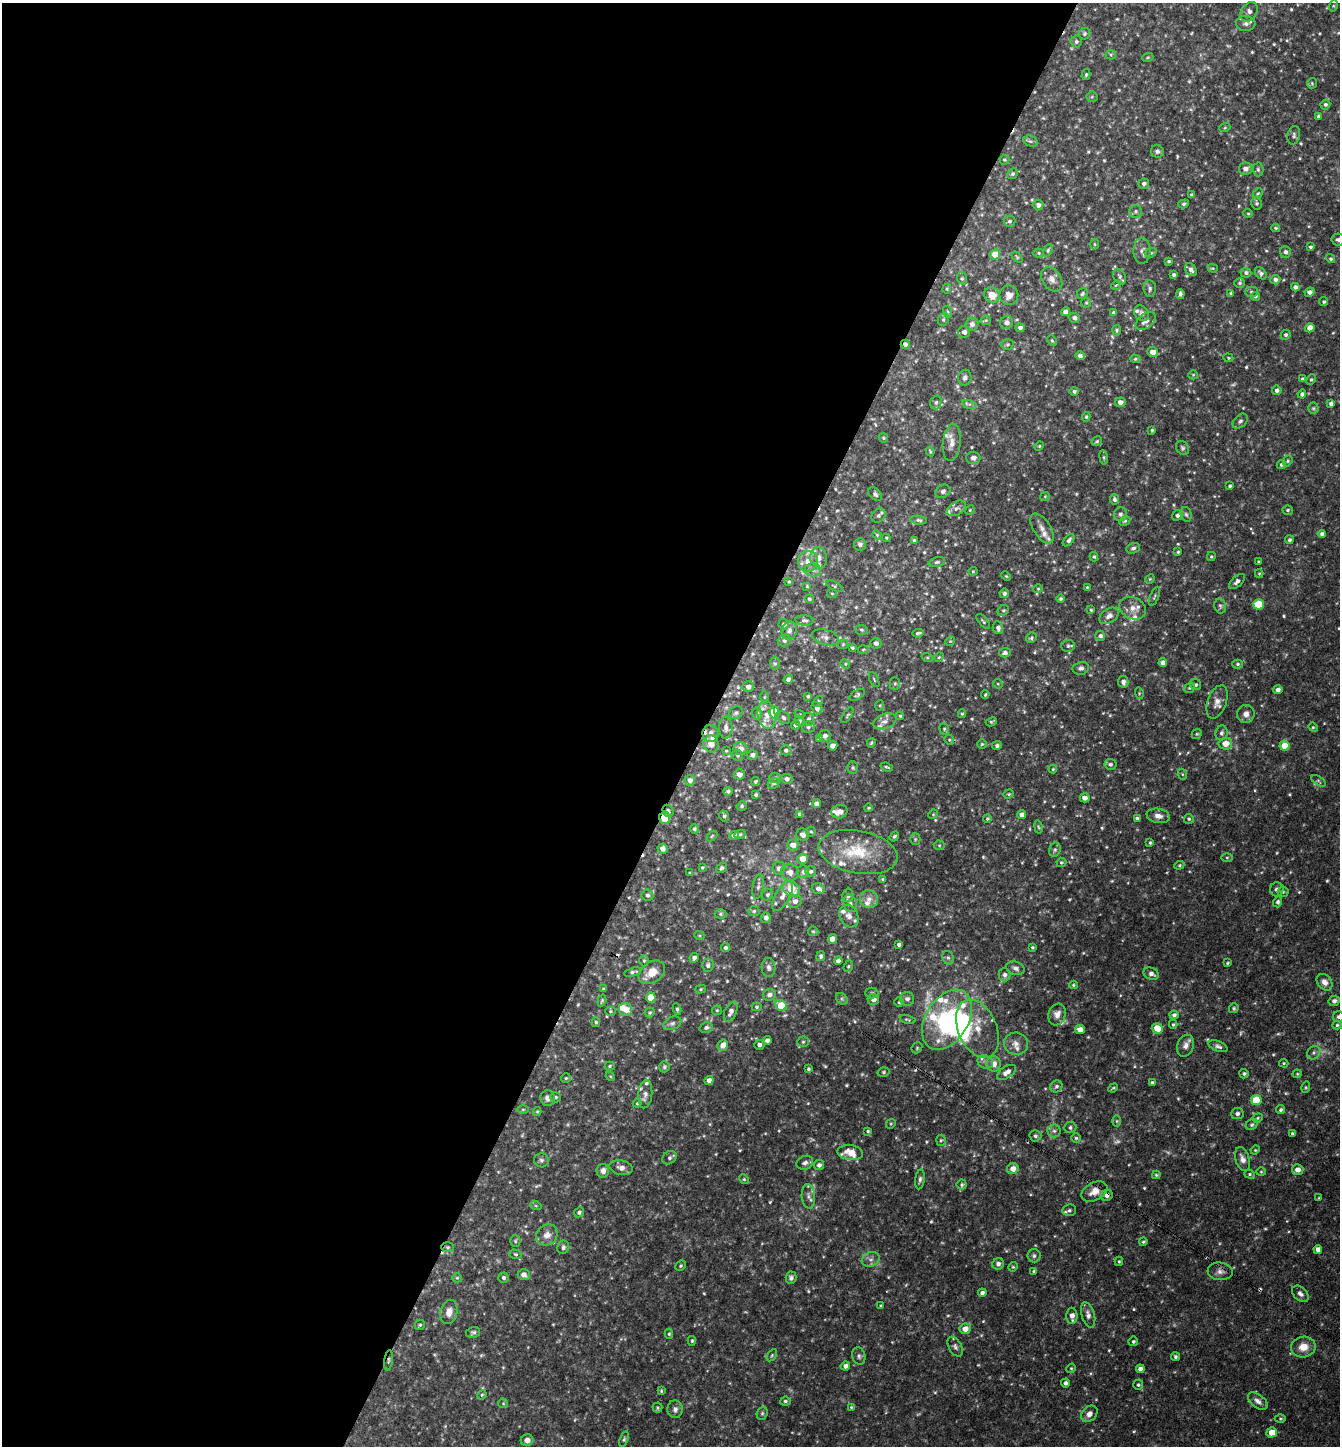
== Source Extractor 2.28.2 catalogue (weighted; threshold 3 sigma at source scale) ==
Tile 5 of 4 x 4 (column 1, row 2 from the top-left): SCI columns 284-1621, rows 2887-4330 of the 5782 x 5773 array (HDU 1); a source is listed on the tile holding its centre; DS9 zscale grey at full resolution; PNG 1342 x 1448 px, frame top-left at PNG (2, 3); each listed source drawn as its Kron ellipse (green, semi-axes under 4 px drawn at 4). Shown black and unused: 53% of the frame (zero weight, under 3 of 4 exposures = <1% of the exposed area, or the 3 px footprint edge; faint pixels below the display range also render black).
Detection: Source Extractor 2.28.2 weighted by HDU 2 'WHT'; one run over the whole footprint, this tile lists its part. Background 0.118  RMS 0.0077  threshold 0.0347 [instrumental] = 3 sigma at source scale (4.5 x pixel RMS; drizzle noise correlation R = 1.50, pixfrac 1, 0.05/0.05 arcsec/px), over >= 5 px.
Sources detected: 678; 20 too faint to see at this stretch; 3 inside a brighter object's white glare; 5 cosmic-ray / hot-pixel residue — neither listed nor drawn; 29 inside a brighter listed object's ellipse — not listed separately; of the other 621, all 500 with FLUX_AUTO >= 0.809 (the completeness limit of this list) listed and drawn (121 fainter detections not listed), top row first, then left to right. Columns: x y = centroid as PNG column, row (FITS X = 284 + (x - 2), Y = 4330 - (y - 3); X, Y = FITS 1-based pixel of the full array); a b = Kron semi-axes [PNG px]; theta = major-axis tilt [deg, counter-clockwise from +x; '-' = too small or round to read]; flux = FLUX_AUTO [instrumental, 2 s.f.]
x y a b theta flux
1333 6 6 4 71 0.93
1249 12 10 7 58 4
1246 24 9 7 -4 3
1084 34 6 5 - 1.5
1076 42 6 5 - 1.8
1111 55 5 4 - 0.92
1148 57 5 3 - 0.85
1086 74 5 4 - 1.2
1312 83 5 5 - 0.96
1092 97 5 5 - 1.1
1325 104 5 5 - 1.7
1318 116 3 3 - 1.7
1225 127 6 3 20 0.83
1294 135 9 6 78 1.9
1031 141 7 5 -19 1.8
1157 151 6 6 - 1.9
1004 160 5 5 - 1.2
1245 169 6 6 - 4.3
1258 169 7 5 -88 1.4
1012 174 5 5 - 1.6
1144 184 5 5 - 2.3
1258 193 5 4 - 1.1
1192 195 4 3 - 1.9
1257 203 6 5 - 1.6
1184 204 5 4 - 1.5
1038 205 5 5 - 2.3
1136 211 6 6 - 1.9
1248 213 5 4 - 0.95
1009 221 6 5 - 1.7
1276 228 4 3 - 0.9
1338 240 7 6 - 2.7
1094 244 5 3 - 0.89
1310 247 4 3 - 1.3
1048 250 6 4 70 1.2
1142 251 13 8 -89 3.6
1285 252 6 5 - 2.3
1039 253 5 4 - 1
1151 253 6 4 21 1.1
995 254 5 5 - 11
1017 257 6 4 -46 1
1331 259 5 4 - 1.3
1169 261 4 3 - 1
1213 268 5 4 - 0.86
1191 270 7 5 -55 2.8
1246 273 5 5 - 1.9
1261 273 7 5 -51 2.2
1174 275 4 3 - 1.9
1120 276 8 5 -58 2
962 278 6 5 - 1.4
1052 279 13 9 -57 5.3
1275 280 5 4 - 2.7
1240 283 5 5 - 1.4
1116 285 5 4 - 0.94
1295 287 4 4 - 2.3
947 289 5 4 - 0.98
1150 289 8 6 -85 2.3
1251 292 6 5 - 1.5
1309 292 5 4 - 3.2
1231 293 4 3 - 1.2
1082 294 6 5 - 1.5
1180 294 5 3 - 2.2
992 295 8 7 - 9.6
1009 295 10 9 - 5.3
1255 296 4 4 - 1.5
1324 302 4 4 - 1.2
1086 303 5 4 - 0.99
948 312 6 4 -72 1
1066 312 4 4 - 4.4
1114 313 4 4 - 2.3
1141 313 8 6 -53 2.6
1074 318 5 5 - 2.9
943 319 7 5 69 1.4
986 320 5 5 - 1
1146 321 11 7 39 5
1006 322 6 6 - 3.3
972 324 6 6 - 3.4
1020 328 4 4 - 2.5
1310 328 5 4 - 8.5
1117 330 5 4 - 1.2
964 332 6 6 - 3
1286 335 5 4 - 1.5
1052 340 5 4 - 1.1
905 344 4 4 - 2.6
1007 344 6 5 - 1.3
1153 352 5 5 - 6.2
1080 356 5 4 - 2.6
1228 358 5 4 - 0.84
1135 359 5 4 - 1
1193 375 5 4 - 0.94
965 378 8 6 76 2.5
1303 379 4 3 - 2.1
1311 380 5 4 - 1.1
1277 390 5 4 - 2.3
1074 391 4 4 - 1.7
1302 394 4 4 - 1.9
936 402 7 5 74 1.7
1120 402 5 5 - 4.1
969 404 7 4 -16 1.6
1331 404 4 4 - 2.3
1313 408 5 5 - 1.2
1086 417 5 4 - 1.1
1240 421 9 6 44 2
1152 430 4 3 - 1.1
883 438 5 4 - 1.1
1097 441 5 4 - 1.2
952 443 18 9 84 6.5
1039 446 5 4 - 0.85
1182 448 7 6 - 1.7
930 452 5 3 - 0.91
1104 457 7 4 -82 1.2
973 458 7 6 - 3.3
1288 461 6 4 70 1.1
1281 464 5 4 - 1.6
1230 486 3 3 - 1.2
943 491 8 6 30 2.3
875 494 8 5 -46 2
1045 496 5 4 - 0.88
1114 499 5 4 - 1.9
956 508 10 6 32 3.1
970 510 5 4 - 0.86
1288 510 5 4 - 1.2
1120 514 7 6 - 2.2
1186 514 7 5 -72 1.7
1177 515 5 5 - 2.4
878 516 8 6 44 2.3
919 520 8 4 -7 1.6
1125 521 6 4 28 1
1042 528 17 8 -57 6.2
1322 534 4 4 - 2.8
877 535 5 4 - 0.89
886 538 4 3 - 0.83
914 540 4 3 - 1.2
1069 540 7 4 49 2.4
1289 540 4 4 - 1.7
860 544 6 6 - 2.6
1133 548 7 5 19 1.8
1178 552 4 3 - 1.1
1094 557 4 3 - 1
1211 557 4 4 - 1
819 558 10 8 -82 4.9
808 561 10 10 - 7.2
937 562 8 5 14 1.6
1258 562 3 3 - 0.9
813 570 8 6 -2 2.8
973 571 4 4 - 0.81
1259 574 4 4 - 0.86
1006 576 5 4 - 0.86
1150 579 5 4 - 0.85
789 582 4 3 - 0.81
1237 582 9 5 43 2.7
807 586 4 4 - 0.9
834 586 9 4 -26 1.2
1087 587 3 3 - 0.82
1038 589 4 4 - 0.87
1004 593 5 4 - 2
832 594 5 4 - 0.83
1154 596 10 4 69 1.4
809 599 4 4 - 1.2
1061 599 4 4 - 1.3
1258 604 5 5 - 22
1220 606 7 5 -75 1.9
1132 608 14 10 -26 6
1003 610 6 5 - 1.2
1091 610 4 4 - 1
1109 616 11 7 33 4
805 620 9 5 -5 1.8
983 621 9 4 -49 1.2
784 624 5 5 - 2.2
998 628 6 5 - 2.6
861 630 6 5 - 1.2
789 631 9 7 73 2.7
918 633 6 3 11 1.6
1100 636 5 5 - 2.2
825 637 14 7 -15 3.4
1031 638 5 5 - 1.5
784 641 6 5 - 2.1
950 641 5 4 - 0.86
876 643 5 5 - 2.2
843 644 5 4 - 0.86
1068 646 7 6 - 1.9
852 648 4 3 - 1.2
863 649 5 3 - 0.82
1005 653 6 4 4 2.2
927 657 5 3 - 0.86
939 657 5 4 - 0.96
1163 662 4 4 - 2.8
775 663 6 5 - 1.2
845 664 5 4 - 0.88
1238 664 5 4 - 1.2
1081 668 8 6 11 2.5
788 679 5 4 - 2.2
874 680 8 3 -64 1
1123 682 6 5 - 3.2
895 683 6 5 - 1.5
998 684 5 4 - 0.94
1196 685 6 5 - 1.5
748 687 6 5 - 3.3
1190 688 6 5 - 1.1
1278 690 4 4 - 3.5
1139 693 6 4 -74 0.93
985 694 4 3 - 0.87
857 695 8 4 31 1.4
808 696 4 3 - 1.4
764 697 6 4 89 1
818 701 6 4 54 1.1
1217 702 17 9 69 5.7
880 705 5 3 - 0.81
817 708 6 5 - 2.4
774 712 6 5 - 20
736 713 7 6 - 2
757 713 6 5 - 1.6
800 714 5 4 - 0.84
962 714 4 4 - 1.1
1246 714 9 8 - 4.2
766 715 14 8 -78 6.3
847 715 9 3 58 1
900 716 4 4 - 1
784 718 7 5 -46 2
808 719 6 5 - 1.9
799 721 5 5 - 1.7
885 721 12 7 21 4.1
991 722 6 4 26 1.1
795 725 4 4 - 1.7
808 727 6 5 - 1.5
1313 727 5 4 - 0.99
726 728 11 6 -89 3.6
944 729 6 4 -70 1.1
710 733 8 8 - 4.6
1221 733 7 6 - 2.2
1197 734 5 4 - 0.99
825 736 6 6 - 2.8
819 739 4 3 - 1.5
949 740 5 4 - 1
871 743 5 3 - 1
711 744 8 7 - 6.4
982 744 5 5 - 0.98
1225 744 7 6 - 8.9
833 746 5 4 - 3
997 746 5 4 - 1.8
1285 746 5 5 - 12
741 748 7 6 - 4.1
786 750 6 5 - 1.8
726 751 4 3 - 0.93
737 755 6 5 - 1.3
752 755 5 4 - 2.8
1110 764 6 5 - 2.1
887 767 6 3 -19 0.96
853 768 6 5 - 1.3
1053 769 4 4 - 0.93
739 774 5 5 - 4.1
1182 774 5 3 - 0.94
775 778 5 5 - 1.3
787 779 6 5 - 2.5
690 780 5 5 - 3.7
755 781 4 3 - 1.3
1318 781 8 4 -33 1.3
773 783 6 5 - 1.7
728 791 4 4 - 1.8
1009 794 5 4 - 0.95
756 795 3 3 - 1.3
1085 798 5 4 - 4.1
817 804 4 4 - 3.4
742 806 5 4 - 1.2
868 808 4 3 - 0.88
668 811 6 5 - 1.8
839 812 8 6 15 4.3
800 814 4 4 - 3.4
933 814 5 4 - 0.85
1022 815 4 4 - 3.6
724 816 5 4 - 1.5
1158 816 12 7 -11 4.8
664 818 6 5 - 12
987 818 4 4 - 0.98
1137 818 4 3 - 1.7
1189 819 5 5 - 1.1
1038 827 7 3 -80 0.89
694 829 5 4 - 1.5
811 831 5 4 - 1
740 834 6 4 11 1.3
803 835 6 6 - 3.1
712 836 6 3 45 0.85
734 836 5 4 - 4
894 836 5 4 - 1.4
915 839 5 5 - 1.1
1150 843 3 3 - 0.99
793 845 5 5 - 6.6
939 845 5 5 - 1.2
662 849 5 5 - 3.1
1055 850 7 5 68 1.7
858 852 40 21 -11 36
1227 857 5 3 - 0.92
802 859 5 5 - 9.9
1061 862 5 4 - 1.1
1179 865 5 4 - 1
702 867 4 3 - 0.93
722 868 6 4 34 1.7
779 868 6 6 - 2.9
811 871 5 5 - 1.6
790 872 9 8 - 4
803 872 6 6 - 2
690 873 4 4 - 0.99
883 879 4 3 - 1
758 886 12 5 82 2.5
791 889 9 7 -41 13
818 889 6 5 - 3.3
1277 889 7 6 - 3.1
1283 892 5 5 - 1.1
647 895 6 5 - 1.8
767 895 6 5 - 1.6
848 895 7 5 79 2.5
782 896 17 7 61 6.6
869 899 9 8 - 4.8
795 901 7 6 - 3.4
1278 902 5 4 - 1.7
850 903 9 6 -68 2.5
754 911 6 5 - 1.3
720 914 6 4 -1 1.2
849 916 12 9 -62 5.7
766 918 5 5 - 3.2
813 931 5 4 - 0.95
699 935 5 3 - 0.84
832 939 4 4 - 7.3
899 944 4 4 - 2.3
1032 947 3 3 - 1.1
725 948 4 4 - 1.9
821 956 5 4 - 1.9
694 958 5 4 - 2.4
948 958 7 5 -66 1.7
644 961 5 4 - 1.2
838 961 4 4 - 3.3
1227 963 4 3 - 0.9
708 965 6 6 - 2.4
848 966 6 4 68 1.2
768 967 9 7 -86 3
1015 968 9 6 -16 2.9
633 972 9 4 15 2
652 972 14 10 34 11
1151 974 8 6 -22 3.3
1004 975 6 6 - 2.6
1324 982 9 7 -52 5.1
1073 985 4 4 - 1
603 989 3 3 - 0.88
701 989 5 4 - 1
872 993 6 5 - 1.6
770 995 6 6 - 3.3
651 997 5 5 - 16
842 999 6 5 - 1.5
873 999 5 5 - 4.5
907 999 7 7 - 2.8
602 1000 6 3 72 1
1334 1001 6 5 - 2.7
899 1002 4 4 - 0.92
781 1005 6 5 - 24
757 1007 5 4 - 1.2
1234 1008 5 4 - 1.3
626 1009 7 6 - 9.1
677 1009 6 4 -81 1.4
717 1010 5 4 - 1
610 1011 5 4 - 1
650 1012 5 4 - 1.5
731 1012 10 6 66 4.5
1057 1014 11 8 72 5.3
1174 1015 4 4 - 2
1338 1017 5 5 - 1.9
908 1020 8 3 -12 0.94
947 1020 33 21 58 71
596 1022 5 4 - 0.97
672 1023 9 6 23 2.7
1173 1024 4 4 - 1.1
1337 1025 5 4 - 1.3
706 1027 6 5 - 1.9
1157 1028 5 5 - 11
977 1029 30 19 -67 20
1080 1029 5 4 - 5.8
767 1040 4 4 - 2.7
803 1042 5 5 - 1.3
1016 1044 12 11 - 5.7
723 1045 6 5 - 5.6
759 1045 5 5 - 2.5
1186 1046 11 8 71 4.4
1218 1046 10 5 -21 2.4
917 1048 6 5 - 0.97
1314 1053 7 6 - 2.2
985 1062 8 6 -25 3.1
1284 1063 5 4 - 0.97
993 1064 7 7 - 6.7
610 1066 5 4 - 1.1
664 1067 5 5 - 1.6
808 1069 4 3 - 1.1
884 1072 6 5 - 1.2
1006 1072 11 5 34 5.7
1244 1074 5 4 - 1.3
1297 1074 4 4 - 0.81
610 1076 5 4 - 0.85
566 1078 5 5 - 1
709 1080 4 4 - 4.3
1152 1083 4 3 - 1.7
1056 1086 6 5 - 2
1306 1087 6 4 73 0.91
1113 1088 5 3 - 0.85
645 1094 14 7 84 4
555 1097 5 5 - 1.4
548 1098 7 7 - 4.5
1256 1100 5 5 - 25
637 1103 4 3 - 0.84
523 1110 6 4 1 1
1281 1110 4 4 - 1.6
537 1112 4 4 - 1
1237 1114 6 5 - 2.4
1258 1118 5 4 - 0.9
1117 1121 6 4 -90 0.96
891 1124 5 4 - 0.92
1252 1125 6 5 - 1.5
1070 1128 6 5 - 1.8
868 1131 3 3 - 1
1054 1131 6 6 - 2.2
1292 1134 3 3 - 1.4
1035 1136 6 5 - 1.6
1076 1138 5 5 - 1.1
941 1140 5 4 - 1.1
1255 1150 4 4 - 0.83
850 1153 13 7 -8 13
669 1158 8 6 37 2.1
1242 1159 12 7 -72 4.5
541 1160 7 7 - 1.9
805 1163 8 7 - 2.8
819 1165 5 5 - 2.8
621 1168 12 7 -10 4.3
1013 1169 6 5 - 5.7
1298 1170 6 5 - 5
603 1171 7 6 - 4.4
1261 1172 4 4 - 0.85
1250 1174 5 4 - 1.1
1156 1175 4 3 - 0.99
744 1179 5 4 - 1
920 1179 10 5 83 2.1
962 1185 5 5 - 1.3
1094 1191 14 9 27 7.7
1107 1195 6 5 - 3.8
808 1196 12 6 -86 3.3
1319 1198 3 3 - 0.88
536 1206 6 3 -19 0.91
1069 1210 7 6 - 1.9
579 1212 5 4 - 1.5
547 1235 11 10 - 5.9
515 1241 5 5 - 1.1
1143 1242 4 4 - 1.1
448 1247 6 5 - 1.4
563 1247 7 6 - 2.5
1318 1249 4 4 - 3.7
515 1254 6 4 -17 1.2
1034 1256 7 6 - 2.1
871 1259 9 7 20 3.2
1119 1261 4 3 - 1.1
998 1264 6 5 - 2.9
681 1266 5 4 - 1.2
1013 1267 5 4 - 0.97
1034 1271 4 3 - 1.5
1220 1271 12 9 -5 4.5
524 1275 6 5 - 4.1
457 1278 5 4 - 0.91
503 1278 5 5 - 1.9
791 1278 6 5 - 2.4
982 1293 4 4 - 2.5
1300 1294 10 6 -43 3
881 1306 3 3 - 1
449 1312 12 8 76 6.2
1088 1315 13 6 -75 4.2
1072 1316 8 5 -89 4.8
420 1325 5 5 - 1.3
965 1329 6 5 - 5.8
473 1332 7 5 12 1.5
669 1334 5 4 - 0.91
692 1341 5 4 - 1.1
1133 1341 5 4 - 1.4
955 1347 11 6 -61 2.4
1303 1347 12 10 11 9.4
772 1355 7 3 55 0.95
859 1356 9 6 -73 2.4
1175 1357 4 4 - 1.5
389 1360 10 3 83 1.3
845 1366 5 4 - 3.5
1071 1368 5 4 - 0.97
1140 1369 4 4 - 3.2
1065 1383 4 4 - 2.1
1138 1385 5 5 - 1.1
661 1391 4 3 - 0.88
482 1395 5 4 - 0.94
785 1401 5 4 - 1.6
1258 1401 11 6 -38 3.8
503 1403 5 5 - 0.99
851 1407 4 4 - 0.83
657 1408 5 5 - 1.1
675 1409 9 7 -85 2.9
762 1413 7 5 69 1.4
1089 1414 9 7 47 4.2
1280 1418 5 3 - 1
1272 1432 5 5 - 9.5
624 1439 8 4 71 1.3
527 1440 6 6 - 3.8
Overlapping masked pixels (flux is a lower limit): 7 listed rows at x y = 905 344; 668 811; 664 818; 1094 1191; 1107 1195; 1220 1271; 389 1360
Isophote crosses this tile's border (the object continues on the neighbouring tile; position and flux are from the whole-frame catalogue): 2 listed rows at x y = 1338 240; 1338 1017